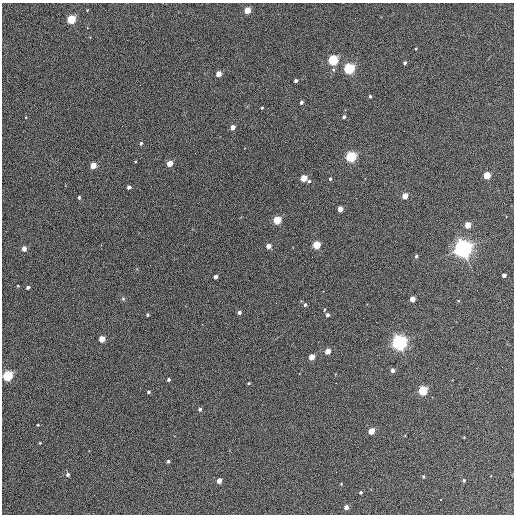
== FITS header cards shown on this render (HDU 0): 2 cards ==
NAXIS1  =                  512 / Axis length
NAXIS2  =                  512 / Axis length

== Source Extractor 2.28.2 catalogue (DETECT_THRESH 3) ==
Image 512 x 512 px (HDU 0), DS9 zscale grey, 1 PNG px = 1 image px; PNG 516 x 516 px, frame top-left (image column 1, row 512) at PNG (2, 3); no overlay
Background 378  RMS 21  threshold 63.1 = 3 sigma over >= 5 px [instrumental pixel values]
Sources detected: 70; all 70 listed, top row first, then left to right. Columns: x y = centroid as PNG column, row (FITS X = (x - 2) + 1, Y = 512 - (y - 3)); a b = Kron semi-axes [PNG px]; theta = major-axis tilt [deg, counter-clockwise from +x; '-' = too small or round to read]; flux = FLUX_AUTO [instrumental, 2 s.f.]
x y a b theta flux
247 10 4 4 - 36000
71 19 4 4 - 98000
416 49 4 3 - 980
333 60 5 4 - 180000
405 63 3 3 - 3000
349 69 5 4 - 230000
218 74 4 4 - 19000
296 81 4 3 - 4600
370 96 3 3 - 2400
301 102 4 3 - 3600
262 108 3 2 - 1400
344 117 4 3 - 3300
233 127 4 4 - 13000
141 143 4 3 - 2200
351 157 5 4 - 210000
170 163 4 4 - 24000
93 166 4 4 - 28000
487 175 4 4 - 47000
304 178 4 4 - 39000
330 179 3 3 - 2400
309 181 4 4 - 2100
129 187 4 4 - 6000
405 196 4 4 - 23000
79 197 3 3 - 2600
340 209 4 4 - 17000
277 220 4 4 - 79000
468 225 4 4 - 30000
316 245 4 4 - 71000
268 246 4 4 - 14000
24 249 4 4 - 13000
463 249 6 6 - 970000
416 256 5 3 - 2700
312 257 2 2 - 670
504 275 4 4 - 5900
215 277 4 4 - 9700
18 286 4 3 - 1100
28 287 4 3 - 4200
123 299 5 5 - 2000
412 299 4 4 - 19000
276 303 2 2 - 790
305 305 4 4 - 3300
239 312 4 3 - 4200
148 315 3 3 - 2100
327 315 5 4 - 4400
202 324 3 2 - 1300
102 339 4 4 - 28000
399 343 5 5 - 670000
328 351 4 4 - 21000
311 357 4 4 - 27000
392 370 4 4 - 7100
8 376 5 4 - 180000
168 379 3 3 - 3300
249 383 4 3 - 1600
336 383 3 2 - 960
423 391 5 4 - 120000
148 392 3 3 - 2700
200 409 4 4 - 3800
38 425 3 3 - 1300
371 431 4 4 - 31000
40 443 3 3 - 1200
168 461 3 3 - 2700
336 472 2 2 - 590
68 475 5 4 - 3300
423 476 3 3 - 2000
464 480 4 4 - 2500
219 481 4 4 - 18000
341 484 4 3 - 1200
360 492 3 3 - 2100
441 500 3 2 - 2000
346 507 4 4 - 9600
At the frame edge (FLAGS 8, measured only in part): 1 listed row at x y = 8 376